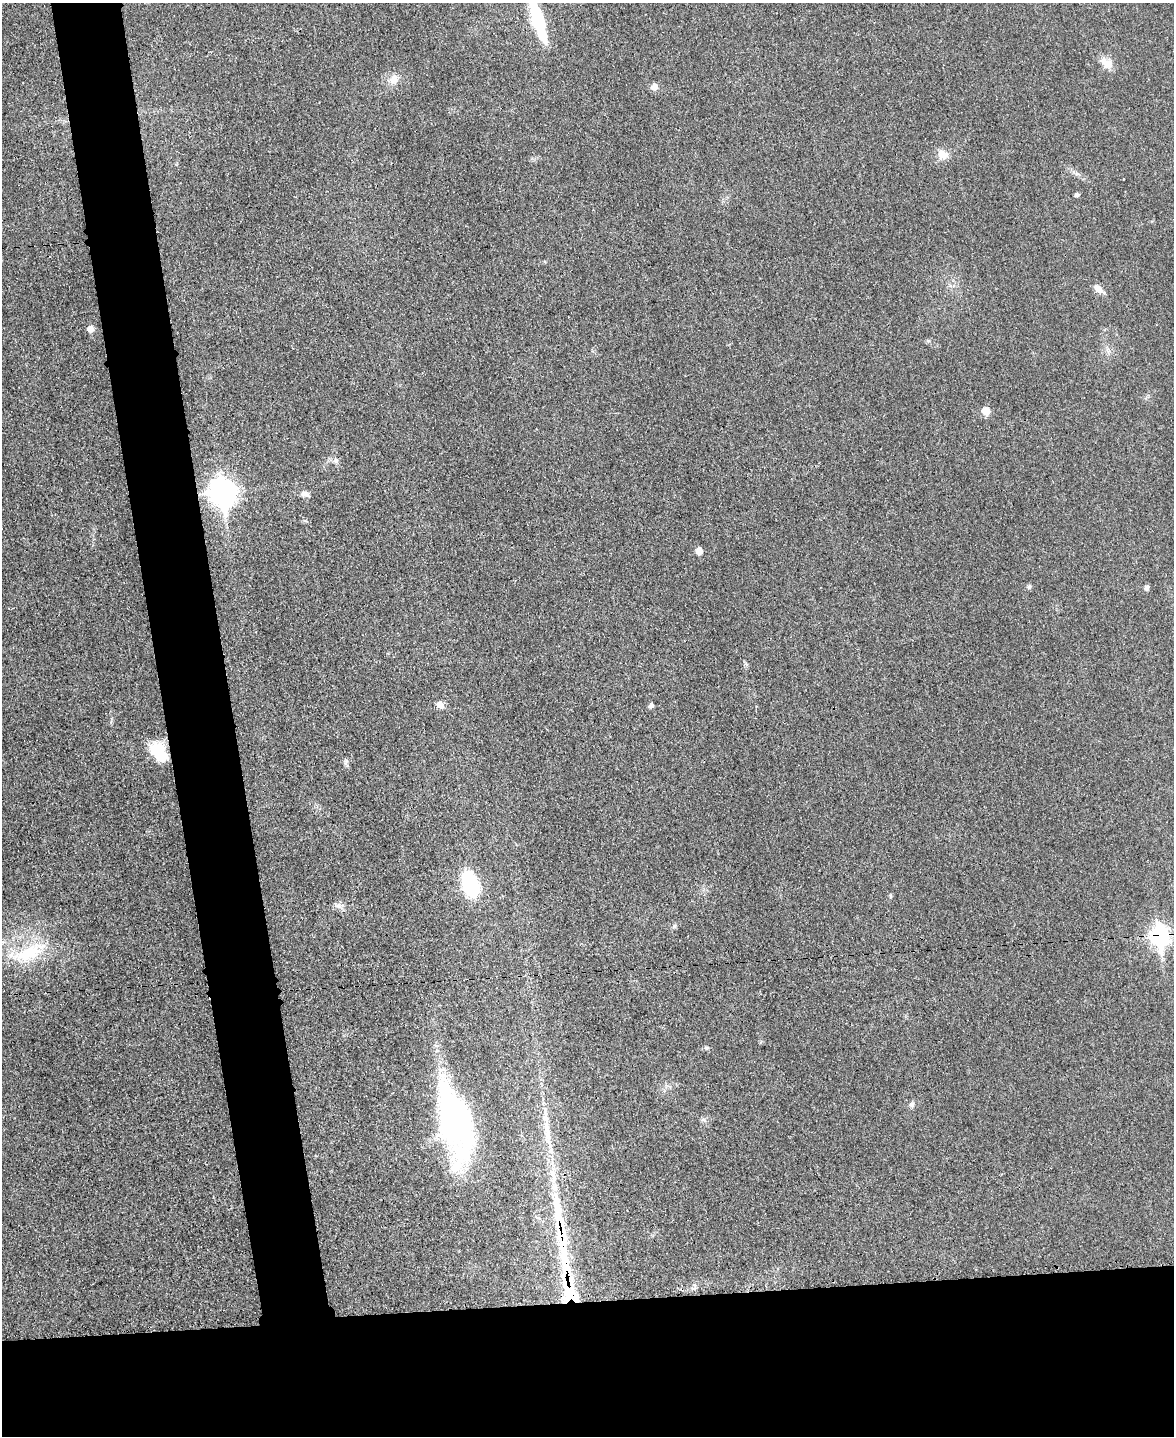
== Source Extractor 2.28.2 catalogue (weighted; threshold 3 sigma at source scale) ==
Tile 11 of 4 x 3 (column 3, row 3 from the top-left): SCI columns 2359-3530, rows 252-1685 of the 4714 x 4696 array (HDU 1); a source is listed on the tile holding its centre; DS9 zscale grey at full resolution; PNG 1176 x 1438 px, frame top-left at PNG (2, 3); no overlay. Shown black and unused: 15% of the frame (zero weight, under 3 of 4 exposures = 2% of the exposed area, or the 3 px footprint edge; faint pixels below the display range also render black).
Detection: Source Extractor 2.28.2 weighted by HDU 2 'WHT'; one run over the whole footprint, this tile lists its part. Background 0.0269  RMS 0.0049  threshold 0.0222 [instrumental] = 3 sigma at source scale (4.5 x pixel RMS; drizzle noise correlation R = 1.50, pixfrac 1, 0.05/0.05 arcsec/px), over >= 5 px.
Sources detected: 38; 1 inside a brighter object's white glare — not listed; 7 inside a brighter listed object's ellipse — not listed separately; the other 30 listed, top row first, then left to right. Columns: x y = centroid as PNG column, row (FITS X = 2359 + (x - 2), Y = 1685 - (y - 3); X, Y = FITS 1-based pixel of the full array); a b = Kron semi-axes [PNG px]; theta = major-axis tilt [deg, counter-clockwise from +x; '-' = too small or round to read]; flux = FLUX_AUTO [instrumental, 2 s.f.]
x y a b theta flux
538 20 44 10 -72 41
1108 64 16 10 -64 4.5
394 79 16 12 37 5.1
654 87 6 6 - 4.1
943 155 13 11 -29 5.1
1077 195 5 4 - 1.2
1098 289 13 7 -36 3.5
90 329 6 5 - 3.8
928 341 6 5 - 0.89
986 411 6 6 - 8.3
336 461 8 7 - 1.7
223 492 11 9 -80 470
305 494 12 7 -16 2.4
699 551 5 5 - 4.7
1029 587 7 5 58 1.1
1147 588 5 5 - 1.8
440 705 6 5 - 5.1
651 706 5 4 - 1.9
159 752 21 14 -51 19
470 883 18 12 -83 37
890 896 5 4 - 0.72
339 906 9 7 -37 2.3
1160 936 10 8 -81 200
28 953 54 19 19 28
706 1048 7 5 -20 0.88
912 1105 7 7 - 1.5
546 1118 14 7 -67 3.5
454 1120 73 29 -75 130
704 1120 8 5 -45 1.1
559 1218 98 15 -83 58
Overlapping masked pixels (flux is a lower limit): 2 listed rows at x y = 1160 936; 559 1218
Isophote crosses this tile's border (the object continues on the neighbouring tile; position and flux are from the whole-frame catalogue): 1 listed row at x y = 538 20
Unlisted compact peaks at least as high as the median listed source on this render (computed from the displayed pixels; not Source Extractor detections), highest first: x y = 674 926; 346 761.